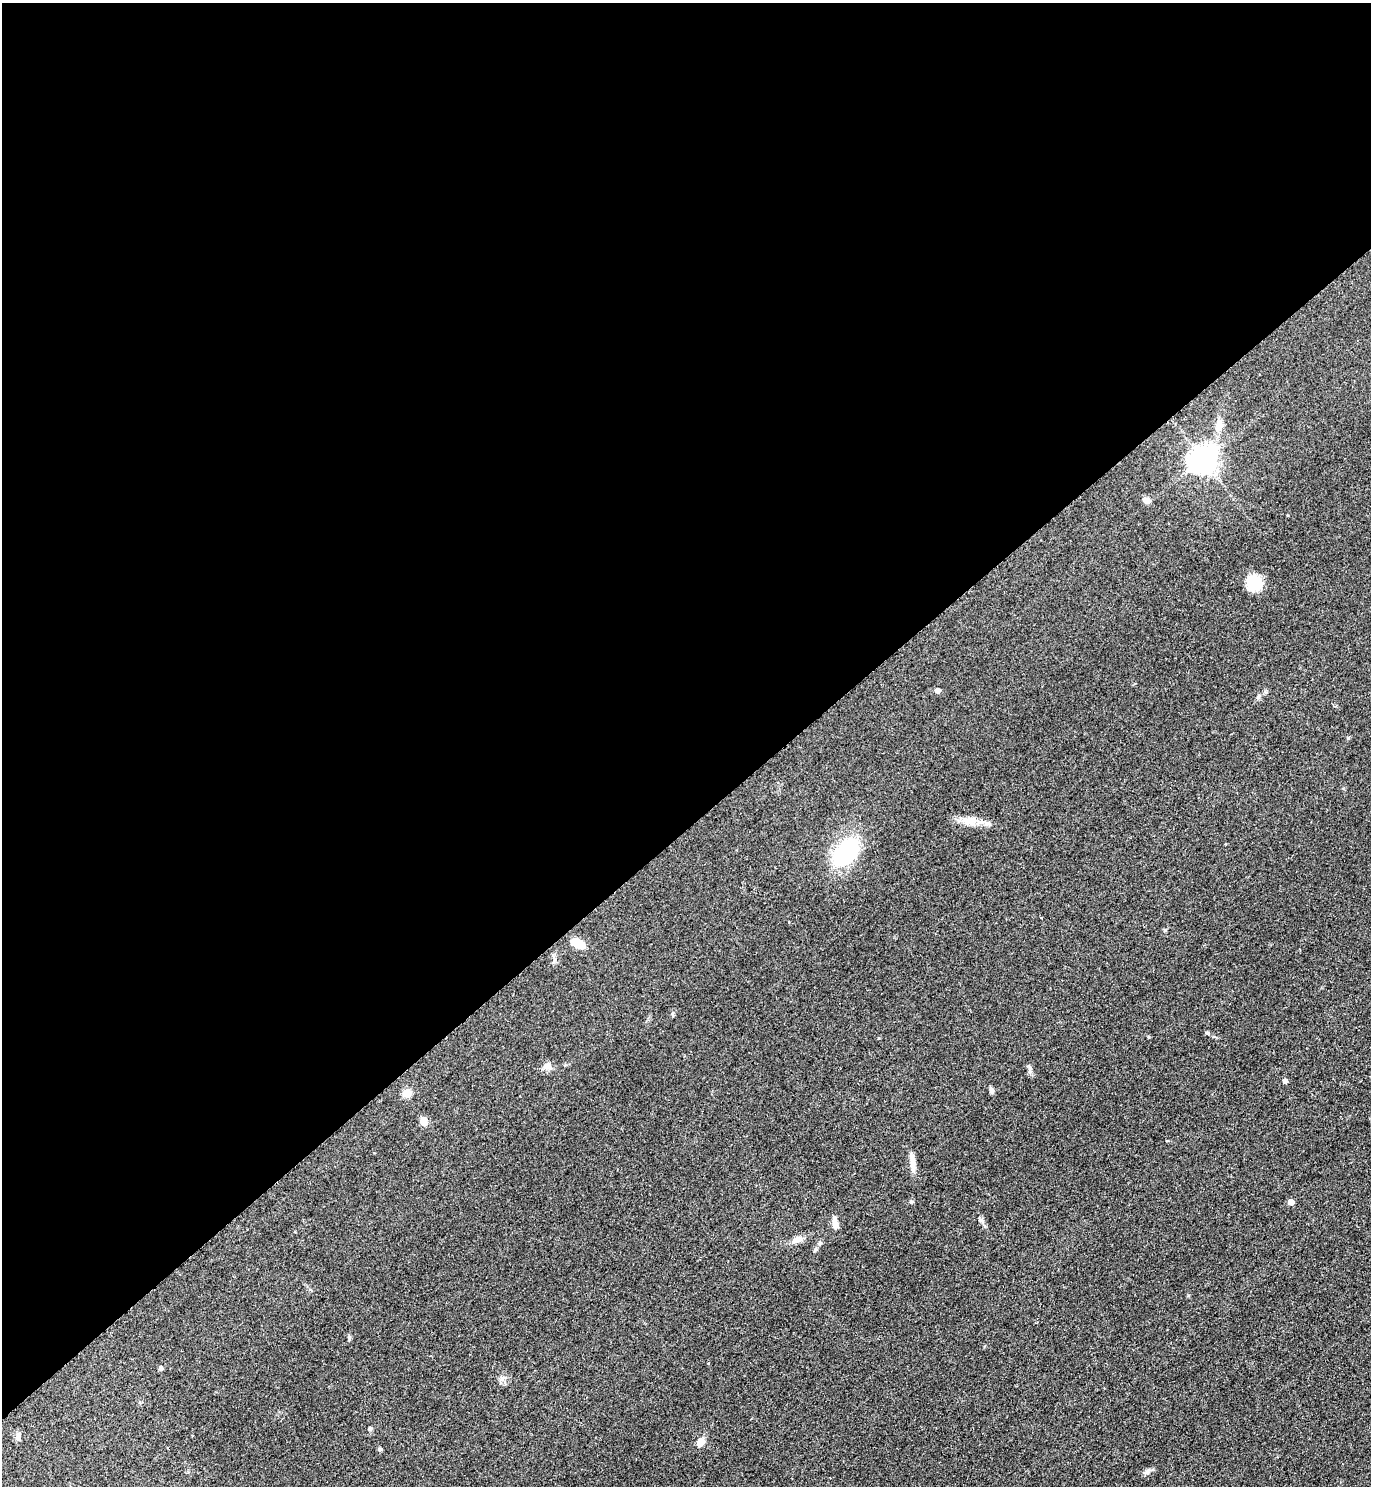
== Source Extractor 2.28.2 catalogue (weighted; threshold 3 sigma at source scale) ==
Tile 2 of 4 x 4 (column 2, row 1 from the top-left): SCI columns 1682-3050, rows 4461-5944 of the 5957 x 5960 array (HDU 1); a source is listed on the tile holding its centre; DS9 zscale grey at full resolution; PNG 1373 x 1488 px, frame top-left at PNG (2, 3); no overlay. Shown black and unused: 56% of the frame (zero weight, under 2 of 3 exposures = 1% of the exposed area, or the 3 px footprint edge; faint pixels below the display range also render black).
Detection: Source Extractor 2.28.2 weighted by HDU 2 'WHT'; one run over the whole footprint, this tile lists its part. Background 0.0786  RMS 0.0081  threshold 0.0366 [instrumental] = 3 sigma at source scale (4.5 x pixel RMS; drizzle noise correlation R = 1.50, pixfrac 1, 0.05/0.05 arcsec/px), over >= 5 px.
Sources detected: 26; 1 inside a brighter listed object's ellipse — not listed separately; the other 25 listed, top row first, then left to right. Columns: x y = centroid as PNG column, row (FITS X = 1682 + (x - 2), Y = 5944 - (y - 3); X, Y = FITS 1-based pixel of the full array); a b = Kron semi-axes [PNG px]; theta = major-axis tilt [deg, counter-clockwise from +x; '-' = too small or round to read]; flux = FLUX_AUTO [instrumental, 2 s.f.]
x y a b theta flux
1219 425 14 9 82 6.6
1203 460 9 8 - 830
1146 500 8 6 -25 4.1
1254 583 18 17 - 17
937 691 5 4 - 4.2
969 821 21 12 -4 11
845 852 22 14 47 89
578 943 17 9 -23 13
547 1066 12 9 -8 4.5
1285 1081 4 4 - 3
991 1090 8 5 -79 2
407 1093 5 5 - 28
424 1121 8 7 - 7.6
912 1162 27 6 -85 6.3
1291 1202 5 5 - 6.1
981 1220 7 4 -19 1.4
835 1223 18 6 -83 5.3
798 1239 16 7 18 5.1
815 1249 7 4 44 1.3
349 1338 8 3 -85 1.2
161 1368 6 5 - 1.4
370 1429 6 5 - 1.2
18 1436 11 6 85 3
700 1442 11 8 52 5.1
380 1449 4 4 - 1.9
Unlisted compact peaks at least as high as the median listed source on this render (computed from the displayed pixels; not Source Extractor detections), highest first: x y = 1147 1471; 1208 1033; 1030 1071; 1348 738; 911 1201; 1165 930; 1188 1295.